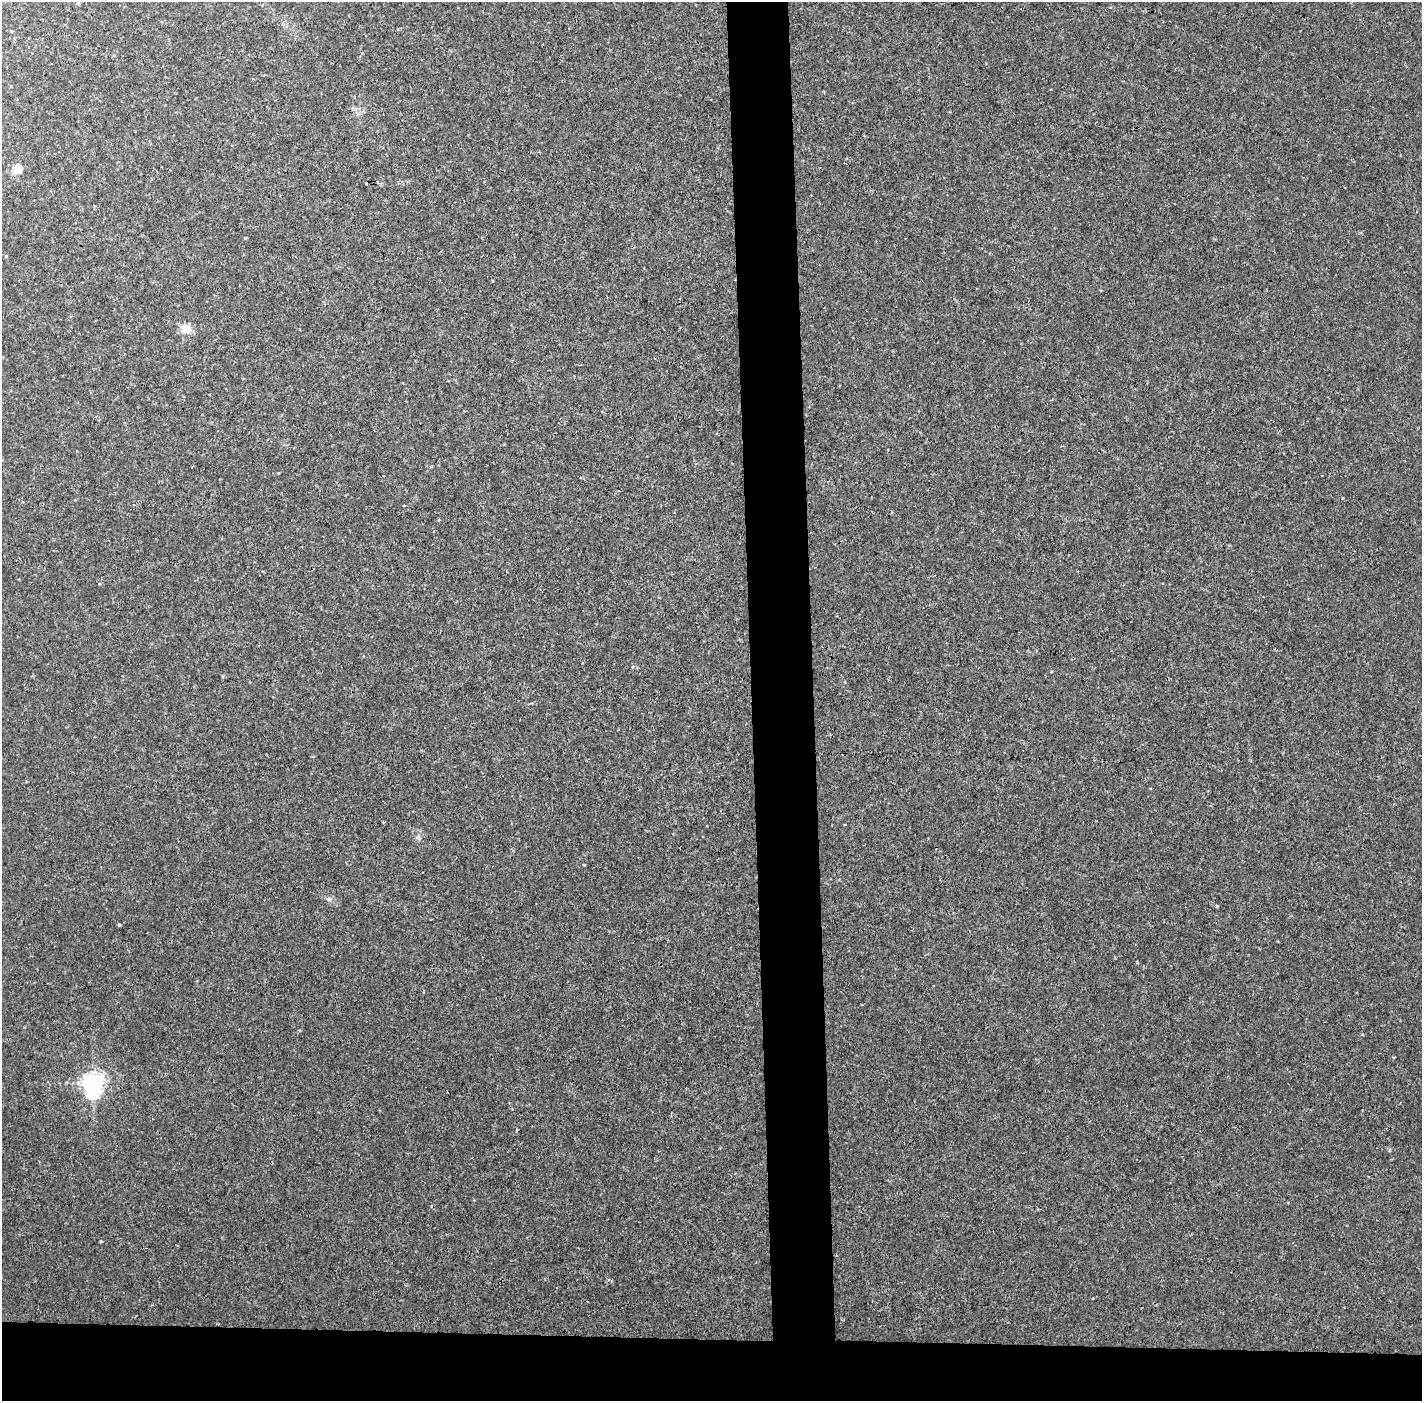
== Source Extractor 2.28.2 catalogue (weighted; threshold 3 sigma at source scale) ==
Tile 8 of 3 x 3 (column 2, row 3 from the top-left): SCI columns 1421-2840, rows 25-1423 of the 4260 x 4242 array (HDU 1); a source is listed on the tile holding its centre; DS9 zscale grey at full resolution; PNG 1424 x 1403 px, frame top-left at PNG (2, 2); no overlay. Shown black and unused: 9% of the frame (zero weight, under 3 of 4 exposures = <1% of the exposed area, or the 3 px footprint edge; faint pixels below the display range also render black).
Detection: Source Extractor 2.28.2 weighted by HDU 2 'WHT'; one run over the whole footprint, this tile lists its part. Background 0.00128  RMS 0.0023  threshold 0.0101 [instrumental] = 3 sigma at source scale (4.5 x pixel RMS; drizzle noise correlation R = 1.50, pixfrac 1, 0.05/0.05 arcsec/px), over >= 5 px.
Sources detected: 10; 2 cosmic-ray / hot-pixel residue — not listed; the other 8 listed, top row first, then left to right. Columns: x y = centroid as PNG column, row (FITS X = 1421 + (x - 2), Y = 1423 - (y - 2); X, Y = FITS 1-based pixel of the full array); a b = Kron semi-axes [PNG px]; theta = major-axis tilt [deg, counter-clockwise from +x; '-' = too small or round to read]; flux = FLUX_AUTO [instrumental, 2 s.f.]
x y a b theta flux
17 169 5 5 - 7.8
6 256 5 3 - 0.19
186 329 14 11 -37 2.2
584 865 4 3 - 0.17
329 899 7 6 - 0.57
1217 906 4 4 - 0.25
119 925 5 3 - 0.2
93 1083 8 7 - 140